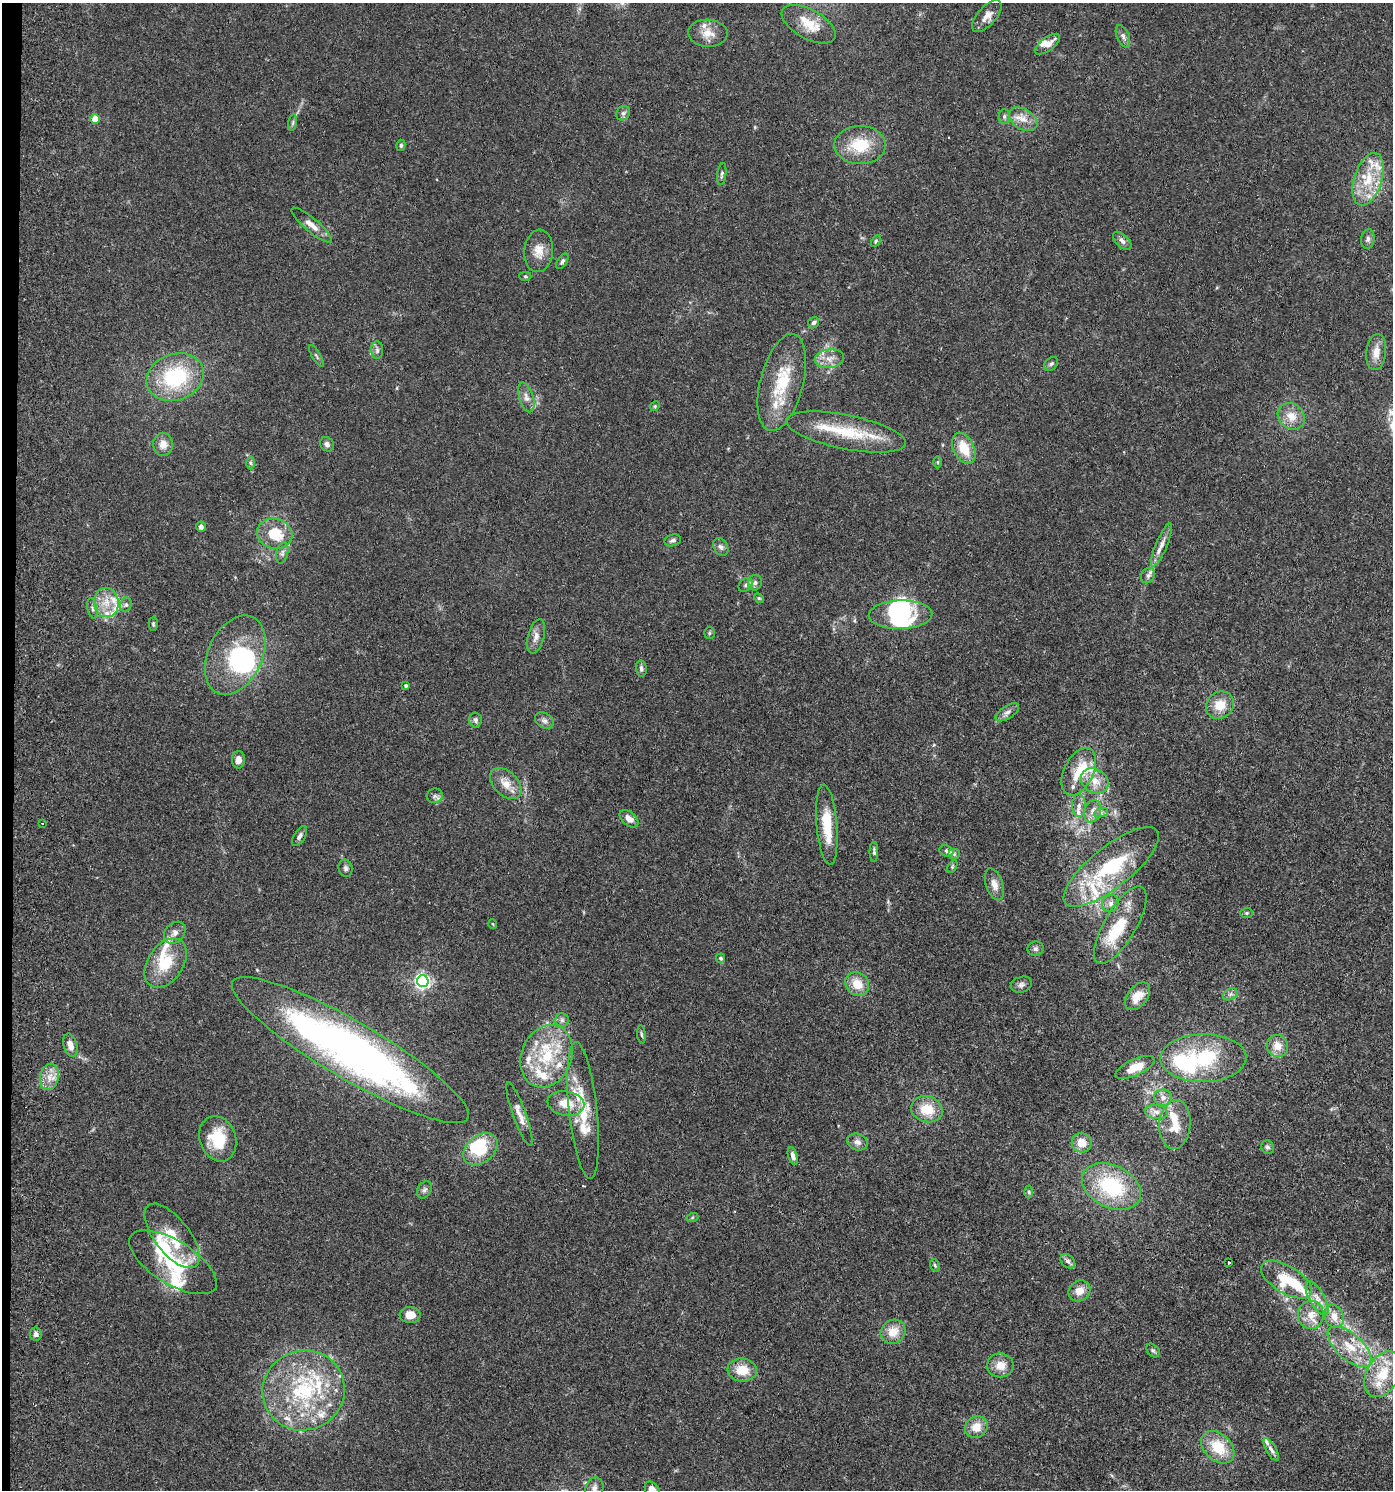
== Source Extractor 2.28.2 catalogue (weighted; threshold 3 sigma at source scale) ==
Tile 4 of 3 x 3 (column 1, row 2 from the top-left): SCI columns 268-1658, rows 1495-2982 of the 4601 x 4480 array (HDU 1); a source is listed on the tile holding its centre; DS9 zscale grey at full resolution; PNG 1395 x 1492 px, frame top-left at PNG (2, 3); each listed source drawn as its Kron ellipse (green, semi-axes under 4 px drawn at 4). Shown black and unused: <1% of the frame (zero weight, under 3 of 5 exposures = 3% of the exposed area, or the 3 px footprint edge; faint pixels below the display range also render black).
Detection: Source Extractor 2.28.2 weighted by HDU 2 'WHT'; one run over the whole footprint, this tile lists its part. Background 0.0249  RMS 0.0022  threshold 0.00982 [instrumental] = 3 sigma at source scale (4.5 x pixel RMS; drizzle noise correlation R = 1.50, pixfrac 1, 0.05/0.05 arcsec/px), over >= 5 px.
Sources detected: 186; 10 inside a brighter object's white glare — neither listed nor drawn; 32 inside a brighter listed object's ellipse — not listed separately; the other 144 listed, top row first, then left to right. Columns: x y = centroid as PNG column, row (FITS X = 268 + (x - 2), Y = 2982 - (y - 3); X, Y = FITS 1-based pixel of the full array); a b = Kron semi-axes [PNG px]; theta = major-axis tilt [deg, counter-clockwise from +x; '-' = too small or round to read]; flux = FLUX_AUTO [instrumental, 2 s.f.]
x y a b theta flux
987 16 19 9 48 2
809 24 30 14 -29 5.2
708 33 20 13 -3 2.8
1123 36 12 6 -68 0.89
1048 44 15 6 37 2
623 113 7 6 - 0.6
1004 116 7 5 89 0.52
95 119 5 4 - 3.7
1023 119 15 10 -34 2.3
293 123 8 4 81 0.39
401 145 5 4 - 0.34
860 145 26 19 0 7.8
722 174 11 4 82 0.46
1368 179 27 14 72 7
312 225 25 7 -40 2
1368 239 10 6 82 0.7
876 241 6 4 61 0.28
1122 241 11 6 -44 0.85
539 251 21 14 85 3
562 261 8 4 58 0.51
525 276 6 4 -1 0.3
814 323 6 5 - 0.6
377 350 9 6 -90 0.65
1376 352 18 10 83 2.5
316 356 12 3 -59 0.42
829 359 15 9 9 2.1
1051 364 8 5 44 0.49
175 377 29 23 20 17
782 382 50 21 76 11
526 397 15 7 -72 1.3
655 406 5 4 - 0.25
1291 416 14 12 -40 2.8
846 432 61 17 -11 11
163 444 11 9 -88 2
327 444 7 6 - 0.83
964 448 16 10 -64 5
938 462 6 4 -90 0.29
250 463 6 4 -89 0.35
201 527 5 5 - 0.89
275 534 18 15 -16 7
673 540 8 5 17 0.58
1162 545 23 5 68 1.7
721 547 9 7 -60 0.71
282 553 11 5 77 0.73
1148 575 8 6 56 0.7
755 583 8 7 - 0.7
746 585 8 5 43 0.59
759 598 5 4 - 0.25
106 602 15 12 -81 3.2
126 605 7 5 68 0.46
92 608 10 5 -79 0.63
900 615 32 14 1 12
153 624 7 4 89 0.35
709 633 6 5 - 0.36
536 636 18 8 74 1.5
235 655 42 27 65 16
641 668 8 5 -81 0.7
406 686 4 4 - 0.42
1220 705 15 13 42 3.7
1007 712 13 6 33 0.95
476 720 7 6 - 0.6
544 721 10 7 -31 0.8
238 760 9 6 89 1.2
1079 772 25 14 64 5.6
1095 781 14 11 -32 3.2
506 784 19 12 -44 2.7
435 796 8 7 - 0.69
1079 806 11 7 -89 1.2
1093 811 11 8 71 1.4
1101 813 7 4 19 0.48
629 819 11 6 -40 1.6
42 823 2 2 - 0.18
827 825 40 10 -85 6.7
300 836 11 5 59 0.73
946 851 7 5 -21 0.52
874 852 10 4 -89 0.44
954 854 6 5 - 0.53
952 867 7 4 60 0.29
1111 867 59 20 39 18
346 868 8 7 - 0.63
994 884 17 8 -71 1.8
1110 903 9 8 - 0.94
1246 913 6 5 - 0.37
493 924 5 3 - 0.17
1120 925 44 16 60 8.6
175 933 12 9 49 1.3
1036 949 8 7 - 0.58
721 958 4 4 - 0.39
166 963 27 17 56 7.4
423 981 6 6 - 66
857 984 13 11 -47 3.6
1021 985 11 8 17 0.77
1230 994 7 5 31 0.58
1137 996 16 10 50 2.9
562 1020 7 6 - 0.64
641 1034 9 3 -84 0.34
70 1045 12 6 -75 1.8
1277 1046 11 10 - 2.5
350 1050 136 28 -30 130
547 1056 32 25 68 13
1203 1058 43 24 1 16
1135 1067 21 8 25 3.9
49 1077 13 9 78 2.2
1163 1098 9 8 - 1.1
566 1103 19 12 -9 4.1
927 1109 16 13 -14 4.9
583 1110 68 14 -84 9.3
1156 1112 11 7 -8 1.1
519 1114 34 6 -70 1.9
1175 1125 24 15 85 4.5
218 1139 23 18 -71 8.3
857 1142 10 8 -23 1.1
1082 1143 10 9 - 2.6
1267 1147 7 6 - 0.52
481 1149 19 13 39 8.7
793 1156 9 4 -74 0.95
1111 1186 31 21 -26 17
424 1190 9 6 57 0.68
1029 1192 6 4 -89 0.35
692 1218 6 4 20 0.29
172 1236 38 17 -52 8.5
1068 1261 8 6 -43 0.63
173 1262 50 21 -32 13
1229 1262 3 3 - 0.35
935 1265 6 4 -68 0.32
1286 1280 28 13 -31 6.1
1079 1291 11 10 - 2.2
1317 1298 19 7 -61 2.2
410 1315 10 8 -2 2.9
1311 1315 14 13 - 2.8
1334 1316 12 9 -68 2.3
893 1332 13 11 38 3.2
36 1334 6 6 - 0.74
1349 1347 27 13 -42 5.1
1153 1350 8 5 -48 0.44
1000 1365 13 12 - 2.6
742 1370 14 11 -6 4.2
1383 1374 24 16 61 7.3
304 1390 41 39 24 24
976 1427 12 10 34 2.8
1218 1447 19 13 -44 6.4
1271 1450 13 5 -59 0.93
594 1488 11 9 66 1.3
652 1490 9 6 -52 2.1
Isophote crosses this tile's border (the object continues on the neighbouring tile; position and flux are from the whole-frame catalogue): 2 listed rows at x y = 594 1488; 652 1490